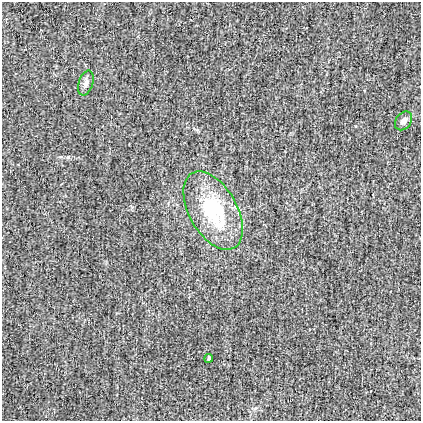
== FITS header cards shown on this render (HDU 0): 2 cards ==
NAXIS1  =                  419
NAXIS2  =                  419

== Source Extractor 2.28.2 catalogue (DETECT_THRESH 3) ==
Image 419 x 419 px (HDU 0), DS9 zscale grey, 1 PNG px = 1 image px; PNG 423 x 423 px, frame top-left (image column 1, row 419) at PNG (2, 2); each listed source drawn as its Kron ellipse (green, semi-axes under 4 px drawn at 4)
Background 2.01e-04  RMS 0.031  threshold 0.0924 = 3 sigma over >= 5 px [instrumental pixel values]
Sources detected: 4; all 4 listed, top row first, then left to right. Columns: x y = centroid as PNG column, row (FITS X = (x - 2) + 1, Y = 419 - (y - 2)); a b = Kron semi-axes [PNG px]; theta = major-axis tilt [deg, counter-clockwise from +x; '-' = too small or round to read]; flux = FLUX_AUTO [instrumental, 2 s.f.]
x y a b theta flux
86 83 13 7 73 9.5
403 121 10 7 54 12
213 211 43 24 -60 170
209 358 4 3 - 4.3